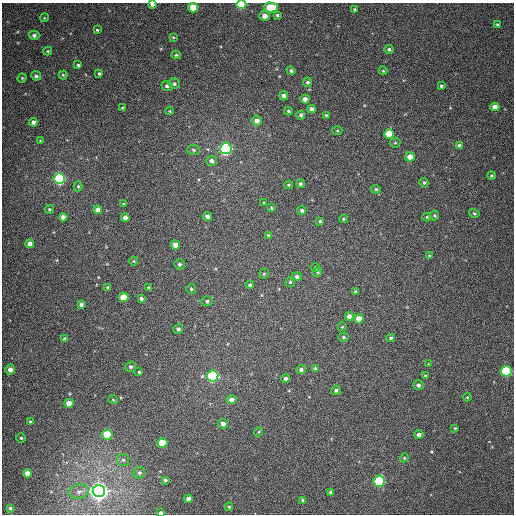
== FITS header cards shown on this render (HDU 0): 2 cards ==
NAXIS1  =                  512
NAXIS2  =                  512

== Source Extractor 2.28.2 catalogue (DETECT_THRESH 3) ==
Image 512 x 512 px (HDU 0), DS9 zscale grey, 1 PNG px = 1 image px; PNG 516 x 516 px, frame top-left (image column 1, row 512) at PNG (2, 3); each listed source drawn as its Kron ellipse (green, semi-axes under 4 px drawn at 4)
Background 394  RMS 10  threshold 30.3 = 3 sigma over >= 5 px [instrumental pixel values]
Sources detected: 132; all 132 listed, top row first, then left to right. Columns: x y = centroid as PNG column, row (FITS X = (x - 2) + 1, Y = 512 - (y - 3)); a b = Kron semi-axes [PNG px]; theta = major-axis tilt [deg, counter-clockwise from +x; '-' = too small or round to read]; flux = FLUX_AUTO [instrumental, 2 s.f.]
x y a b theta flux
152 4 4 3 - 1600
241 4 5 4 - 52000
271 7 7 5 -1 21000
193 8 5 5 - 16000
355 9 3 3 - 940
277 15 4 3 - 1100
265 16 5 5 - 5200
44 18 4 3 - 660
497 25 3 3 - 690
97 30 3 3 - 810
34 35 5 4 - 2100
173 37 4 3 - 620
389 49 4 4 - 1200
48 51 4 4 - 750
176 55 5 4 - 950
78 65 3 3 - 930
291 71 4 4 - 1200
383 71 4 4 - 660
99 73 3 3 - 920
63 75 4 4 - 730
36 76 5 4 - 1600
22 78 4 4 - 650
307 82 5 4 - 1300
174 84 6 5 - 1700
167 86 5 5 - 2000
441 86 3 3 - 1100
284 96 4 4 - 2300
305 99 4 4 - 3200
495 107 4 4 - 4500
123 108 4 3 - 700
312 109 4 4 - 2900
170 111 4 4 - 660
288 111 4 3 - 1000
301 115 4 4 - 1700
326 115 4 4 - 830
257 121 5 5 - 4400
33 122 4 4 - 2100
337 131 5 3 - 650
389 134 5 5 - 18000
40 141 4 3 - 540
395 143 5 5 - 980
460 146 4 3 - 2400
226 149 5 5 - 190000
194 150 6 5 - 1200
410 157 5 4 - 6500
212 161 5 5 - 2400
491 176 4 4 - 930
59 179 5 5 - 150000
424 183 5 4 - 1200
300 184 4 4 - 1500
289 185 4 3 - 670
78 186 5 4 - 830
376 189 5 4 - 1000
264 203 4 3 - 550
124 204 4 3 - 1000
271 208 3 3 - 700
49 209 4 4 - 970
98 210 4 4 - 5300
302 210 4 4 - 1300
474 213 5 3 - 860
434 215 5 4 - 990
207 216 5 4 - 1800
63 217 4 4 - 3000
427 217 4 4 - 780
125 218 4 4 - 3900
343 219 4 3 - 700
320 221 4 4 - 810
268 235 4 3 - 730
30 244 4 4 - 4100
175 245 5 4 - 5500
429 256 4 3 - 700
134 261 4 4 - 680
179 264 5 5 - 1300
315 268 4 4 - 680
318 272 5 3 - 590
264 274 5 4 - 850
297 276 5 4 - 2000
290 282 5 5 - 980
250 285 4 4 - 1300
108 287 4 3 - 780
149 288 3 3 - 1200
191 289 5 5 - 1100
356 292 3 3 - 1300
123 297 5 5 - 13000
141 299 4 3 - 1500
207 301 6 5 - 1400
81 305 4 3 - 1600
349 316 4 4 - 3100
359 319 4 4 - 8000
342 327 4 3 - 520
178 329 5 5 - 1700
343 337 5 4 - 920
391 338 4 4 - 1300
65 339 4 4 - 2300
428 364 3 3 - 450
131 367 5 5 - 1300
315 368 4 3 - 780
301 369 5 4 - 1900
10 370 5 5 - 3600
506 371 5 5 - 87000
139 372 3 3 - 770
213 376 5 5 - 120000
425 376 4 3 - 1000
285 378 4 4 - 1500
418 385 5 5 - 1700
336 390 5 4 - 1600
467 397 4 3 - 640
231 399 5 4 - 3200
113 400 5 3 - 530
69 403 4 4 - 6800
30 422 4 3 - 1100
223 424 5 4 - 3100
455 428 3 3 - 680
258 432 4 3 - 550
107 435 5 5 - 36000
419 435 4 4 - 3200
21 438 4 4 - 780
162 443 5 5 - 23000
404 458 4 3 - 600
123 460 6 6 - 1400
27 473 4 4 - 4100
139 473 6 5 - 1400
165 480 3 3 - 1100
379 481 6 5 - 80000
79 491 10 7 10 3200
99 491 6 6 - 640000
331 492 4 4 - 2000
188 499 4 4 - 3000
303 500 4 4 - 1200
229 507 4 3 - 750
10 508 3 3 - 830
161 513 4 3 - 2000
At the frame edge (FLAGS 8, measured only in part): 3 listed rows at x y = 152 4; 241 4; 161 513